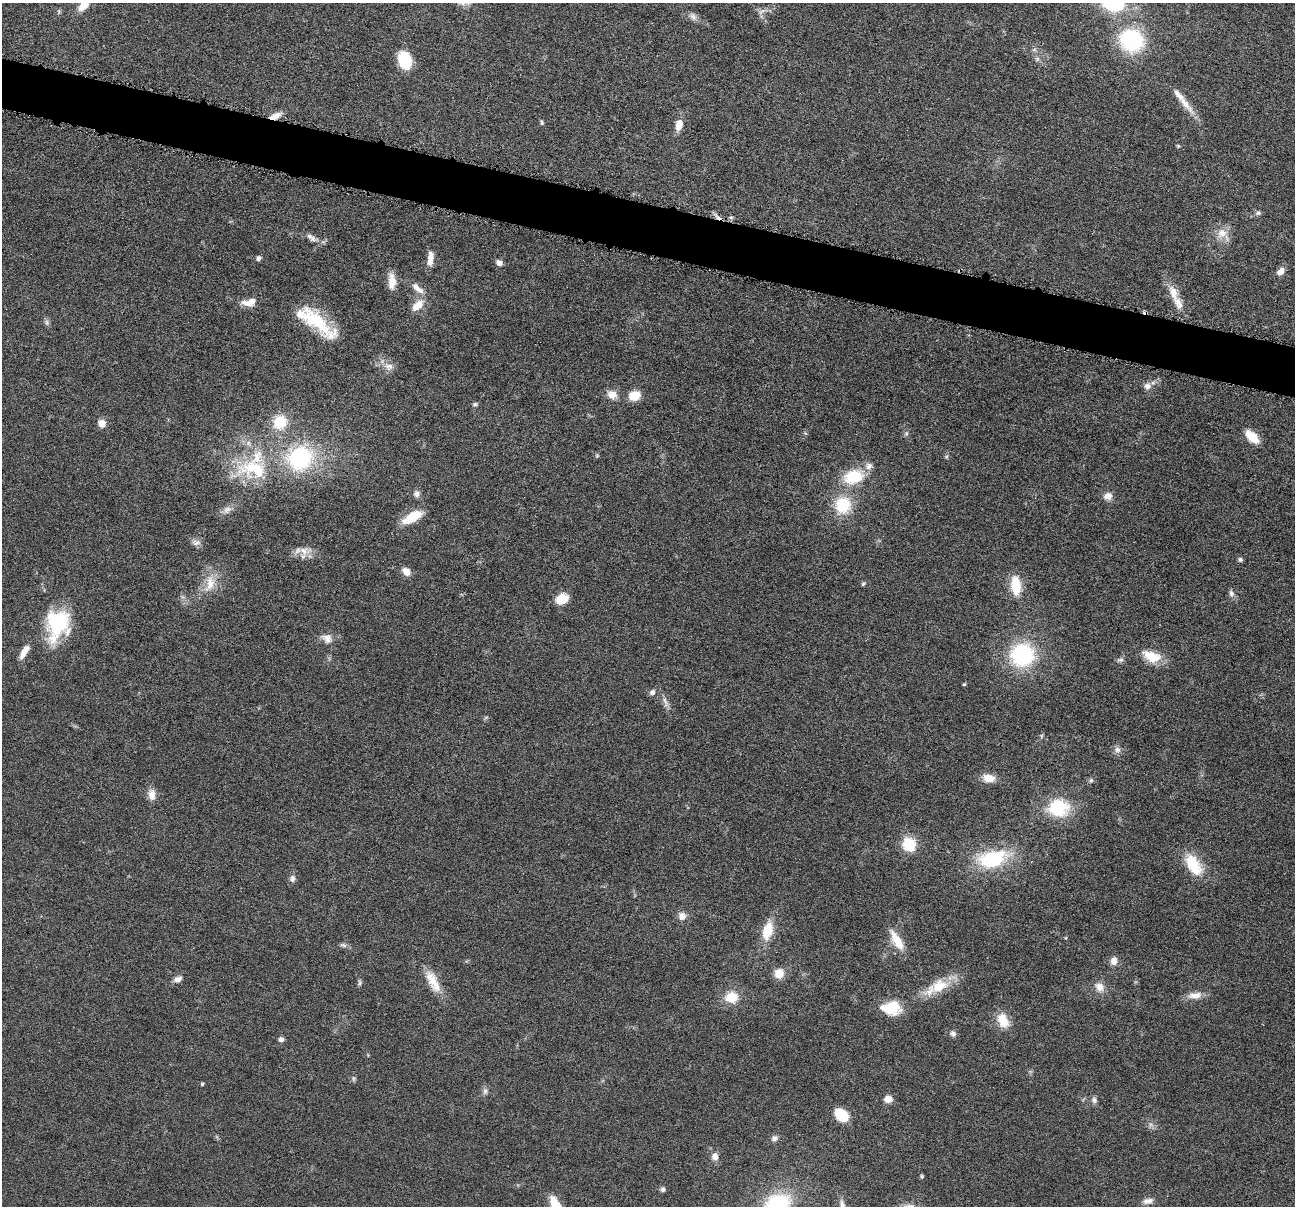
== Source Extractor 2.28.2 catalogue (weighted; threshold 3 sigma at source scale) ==
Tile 11 of 4 x 4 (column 3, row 3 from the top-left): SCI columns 2592-3884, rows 1459-2662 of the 5184 x 5201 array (HDU 1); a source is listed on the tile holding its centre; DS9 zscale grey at full resolution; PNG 1297 x 1208 px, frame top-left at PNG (2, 3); no overlay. Shown black and unused: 4% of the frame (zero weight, under 4 of 8 exposures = <1% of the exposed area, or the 3 px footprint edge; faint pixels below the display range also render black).
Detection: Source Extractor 2.28.2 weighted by HDU 2 'WHT'; one run over the whole footprint, this tile lists its part. Background 0.036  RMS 0.0036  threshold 0.0148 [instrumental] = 3 sigma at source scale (4.09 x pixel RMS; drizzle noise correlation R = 1.36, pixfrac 0.8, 0.05/0.05 arcsec/px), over >= 5 px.
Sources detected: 116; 1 too faint to see at this stretch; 1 cosmic-ray / hot-pixel residue — not listed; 6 inside a brighter listed object's ellipse — not listed separately; the other 108 listed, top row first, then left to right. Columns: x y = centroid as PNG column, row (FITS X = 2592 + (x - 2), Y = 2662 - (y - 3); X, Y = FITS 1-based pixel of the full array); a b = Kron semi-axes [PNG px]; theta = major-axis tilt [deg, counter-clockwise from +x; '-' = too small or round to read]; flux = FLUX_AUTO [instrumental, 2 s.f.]
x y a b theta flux
1113 3 21 18 -31 27
83 5 16 9 46 4.6
762 11 12 5 36 1.3
693 17 11 8 -58 1.6
1132 40 22 20 -26 34
1034 50 7 4 2 0.68
1037 59 6 6 - 0.88
405 60 17 12 -71 13
1185 103 39 9 -50 5.4
275 116 15 7 25 3.4
542 122 8 4 -80 0.56
679 125 13 7 79 3.9
1178 146 5 5 - 0.42
1258 213 8 6 25 0.9
731 217 6 4 18 0.58
1222 233 17 14 42 4.8
313 239 14 8 -11 2.3
259 258 6 4 36 1.1
430 259 16 6 83 3.5
499 263 8 7 - 1.4
960 270 6 3 37 0.46
1280 271 11 8 44 2
392 281 20 9 -87 4.3
417 288 21 8 -42 3.3
1173 292 20 11 -70 4.7
249 302 19 9 13 4
417 305 19 10 43 4.7
316 321 48 15 -41 19
47 322 8 6 -70 0.91
389 366 15 10 -20 3.1
1147 386 10 9 - 2
612 394 12 10 -28 3.3
634 395 10 8 15 7.5
475 404 7 5 10 0.69
280 422 15 14 - 11
102 423 10 9 - 2.5
906 433 7 5 70 0.74
1252 437 18 9 -42 6
597 456 5 5 - 0.46
946 456 6 4 30 0.54
300 458 33 30 32 38
251 468 62 27 18 28
853 477 21 14 18 15
416 494 9 8 - 1.5
1108 496 11 10 - 2.5
843 505 18 16 67 15
227 510 14 9 28 2.4
413 517 26 10 30 7.9
196 542 13 8 -7 1.7
303 551 23 12 1 4.3
1240 559 6 5 - 0.84
406 571 10 8 -38 2.8
210 583 29 13 74 7.5
863 583 6 4 48 0.52
1016 585 21 10 -85 9.7
1231 593 10 7 -77 1.4
183 597 7 4 -18 0.63
562 599 10 8 25 8.7
57 625 39 28 75 25
327 638 17 12 -30 3.2
24 652 18 6 58 3.8
1022 655 20 18 26 41
1151 656 24 13 -21 8.3
1120 660 10 6 7 1
964 684 5 4 - 0.41
652 692 9 7 43 1.2
665 702 18 6 -72 2
1041 736 6 4 -63 0.56
1117 750 10 9 - 1.6
989 778 13 9 -9 4.9
1091 780 8 6 75 0.77
152 794 15 10 -84 3
1059 808 26 22 5 18
909 844 12 11 - 13
993 859 30 16 14 28
1193 865 29 15 -57 12
292 878 10 7 87 1.4
682 916 9 9 - 2.5
767 931 24 12 75 8.4
897 940 29 11 -59 6.7
343 945 12 4 -19 0.94
1114 961 12 9 84 2.3
779 973 10 10 - 4.7
178 979 11 7 23 1.8
433 981 32 12 -62 7
360 982 8 6 85 0.75
939 986 28 18 24 10
1100 987 14 11 -51 3.6
1195 995 20 9 4 3.5
731 997 13 11 8 7.9
891 1008 23 15 -4 9.7
1003 1021 20 13 -63 6.3
953 1033 9 7 -42 1.2
281 1039 7 6 - 1.1
353 1079 9 4 -90 0.66
202 1084 4 3 - 0.47
485 1091 10 7 -84 1.2
888 1099 9 7 3 3
1094 1100 10 7 -74 1.2
841 1115 15 11 -39 8.6
775 1138 8 7 - 1.4
715 1156 10 8 -85 2.3
922 1176 5 4 - 0.49
663 1189 6 6 - 0.95
1148 1201 15 8 7 2.3
777 1204 26 18 20 32
842 1205 15 8 -76 2.3
556 1206 18 8 -64 11
Overlapping masked pixels (flux is a lower limit): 2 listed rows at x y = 275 116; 960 270
Isophote crosses this tile's border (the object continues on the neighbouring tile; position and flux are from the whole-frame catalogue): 5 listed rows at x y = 1113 3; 83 5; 777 1204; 842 1205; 556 1206